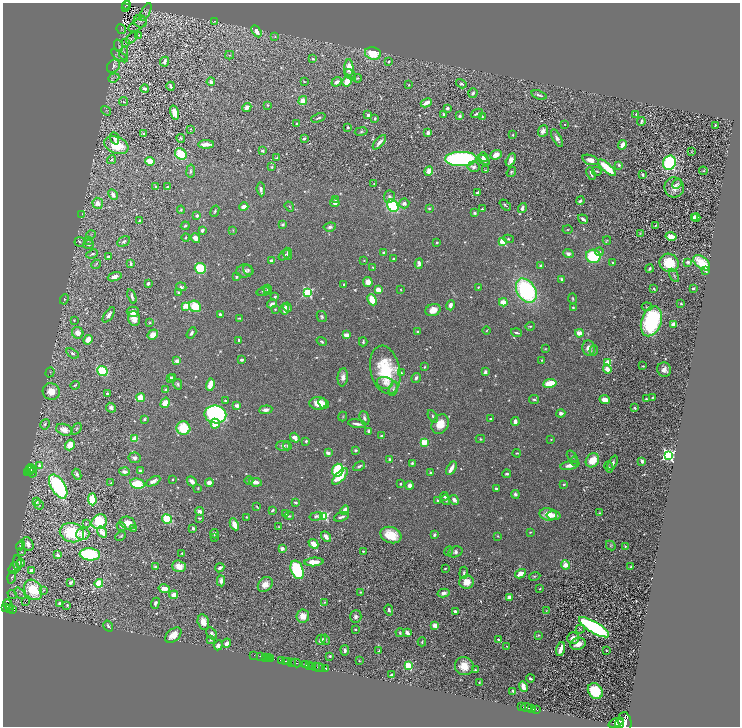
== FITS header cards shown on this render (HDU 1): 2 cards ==
NAXIS1  =                 1475
NAXIS2  =                 1448

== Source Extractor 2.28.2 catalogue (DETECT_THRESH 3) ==
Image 1475 x 1448 px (HDU 1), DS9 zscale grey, zoomed out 1/2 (1 PNG px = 2 x 2 image px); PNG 742 x 728 px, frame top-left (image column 2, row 1447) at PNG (3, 3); each listed source drawn as its Kron ellipse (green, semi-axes under 4 px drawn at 4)
Background 0.772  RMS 0.017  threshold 0.0524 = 3 sigma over >= 5 px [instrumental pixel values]
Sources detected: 839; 44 cannot appear on this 1/2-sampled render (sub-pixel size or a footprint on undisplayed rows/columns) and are neither listed nor drawn; of the other 795, the 500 brightest by FLUX_AUTO listed and drawn (295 fainter detections omitted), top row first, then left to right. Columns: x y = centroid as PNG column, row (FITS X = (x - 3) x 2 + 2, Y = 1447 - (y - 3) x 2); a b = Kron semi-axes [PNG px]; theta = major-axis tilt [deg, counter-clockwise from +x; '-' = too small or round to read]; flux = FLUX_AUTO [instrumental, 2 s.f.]
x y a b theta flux
127 5 4 2 - 88
125 7 2 2 - 17
146 12 10 3 62 9.3
140 21 6 6 - 8.4
215 21 2 1 - 25
138 25 10 5 33 11
121 29 5 4 - 4.8
256 31 6 4 -58 24
139 35 4 4 - 5.5
275 36 4 3 - 3.7
132 38 7 3 44 3.9
126 42 4 2 - 3.6
119 46 6 3 -69 3.7
124 53 6 4 79 5.3
373 53 8 6 -13 120
230 55 4 3 - 4.4
119 56 9 4 -33 9.5
313 59 4 3 - 5.6
164 62 5 3 - 14
389 62 3 2 - 4
113 66 7 5 47 13
349 68 8 4 -88 60
350 74 7 4 -41 7.5
114 78 6 3 21 4.9
357 78 4 3 - 3.5
304 81 3 2 - 3.3
347 81 5 3 - 48
211 82 4 3 - 11
337 82 5 4 - 12
461 84 5 3 - 6
409 85 3 2 - 4.2
171 86 4 2 - 8.9
145 89 4 3 - 8.1
473 93 5 4 - 7.6
539 95 8 3 -19 7.4
303 101 5 4 - 35
123 102 4 3 - 4.6
426 103 6 3 26 36
268 105 3 3 - 4.4
247 107 4 3 - 23
447 108 3 3 - 9.6
106 111 5 3 - 4.5
174 113 7 4 -75 41
477 113 6 2 23 8.8
444 114 3 3 - 6.5
636 114 3 2 - 4.2
368 115 3 2 - 20
460 116 3 3 - 10
482 117 4 2 - 2.9
318 118 7 3 20 7.2
375 119 4 3 - 5.1
641 122 4 2 - 7.1
297 124 3 2 - 7.9
565 124 2 2 - 3.3
715 125 3 2 - 3.5
348 127 2 2 - 11
191 129 3 2 - 2.8
543 131 6 5 - 14
361 132 6 4 10 5.7
428 133 3 3 - 24
144 134 3 2 - 6.1
513 135 2 2 - 3.1
115 138 6 4 -68 11
181 138 4 3 - 3.6
304 138 3 2 - 8
557 138 10 4 -61 15
379 142 9 3 49 20
206 144 8 3 1 38
116 145 12 8 -21 99
622 145 5 3 - 25
262 151 3 3 - 7.4
691 152 3 2 - 3
181 154 6 5 - 110
496 155 6 4 22 25
483 157 5 3 - 11
277 158 4 3 - 4.5
461 159 16 7 1 730
111 160 4 3 - 3.9
484 160 7 4 -32 18
511 160 7 4 63 18
590 160 8 4 -19 26
150 161 4 4 - 43
669 163 7 6 - 470
619 165 3 2 - 5.5
272 167 4 3 - 3.8
473 167 6 5 - 14
607 168 11 3 -42 160
485 170 3 2 - 3
191 171 6 3 81 6.6
429 171 5 4 - 35
597 171 5 2 - 3.8
703 171 4 2 - 3.7
511 172 5 3 - 5.1
591 174 7 2 -68 11
643 175 3 2 - 7.9
374 184 2 2 - 2.8
677 184 5 4 - 5.9
156 186 2 2 - 10
167 187 4 2 - 5
674 187 10 9 - 31
261 189 7 4 -85 11
477 193 3 3 - 6.2
113 195 6 4 -61 13
389 197 6 5 - 12
335 200 4 3 - 4.2
580 201 4 3 - 8.9
98 203 5 5 - 25
335 203 4 4 - 17
404 203 5 5 - 14
505 205 6 2 -42 5.9
393 206 6 5 - 240
244 207 4 3 - 24
289 207 5 3 - 3.2
429 208 3 3 - 4.7
522 208 5 3 - 14
482 209 2 2 - 4.4
181 210 4 3 - 4.4
215 211 6 3 67 5.4
474 213 2 2 - 22
82 214 3 3 - 2.9
197 215 3 2 - 12
694 217 4 2 - 6.2
696 217 4 3 - 10
583 219 5 2 - 9.3
140 220 3 2 - 5.4
283 224 4 3 - 6.5
655 225 3 2 - 3.6
185 226 4 3 - 5.8
330 227 6 4 7 12
202 230 4 3 - 12
233 230 4 3 - 2.8
567 230 5 3 - 3.4
640 233 4 3 - 3.1
91 235 5 3 - 3.5
671 236 5 4 - 50
186 237 4 3 - 3.6
195 238 5 4 - 27
509 239 5 4 - 6.3
607 240 4 3 - 2.8
88 241 4 3 - 3.3
124 241 7 5 29 11
503 241 3 3 - 170
80 242 5 5 - 7.1
437 242 3 2 - 3.9
89 244 5 4 - 8.8
599 252 4 4 - 8.4
384 253 4 3 - 7.6
92 254 6 4 23 9
288 254 6 2 -82 10
568 254 5 4 - 13
284 255 6 3 40 4.2
109 256 4 3 - 10
593 256 7 6 - 180
394 258 3 2 - 4.3
272 260 4 3 - 11
364 260 3 3 - 2.9
688 262 3 3 - 9.4
612 263 3 2 - 6
669 263 10 9 - 120
702 263 9 5 -40 99
96 264 5 4 - 5.5
131 264 4 2 - 11
419 264 5 3 - 18
540 266 3 3 - 5.1
373 267 3 2 - 3.3
200 269 6 5 - 230
650 269 4 3 - 7.6
248 270 6 4 -53 6.4
706 270 3 3 - 8.1
245 271 8 6 4 14
674 275 7 3 -59 5.8
115 277 7 4 18 22
236 277 3 3 - 6.3
562 279 4 3 - 8
368 282 5 4 - 25
148 283 4 3 - 11
344 284 2 2 - 3.1
181 287 5 4 - 8.8
478 287 3 3 - 3.5
267 288 3 2 - 2.8
693 288 2 2 - 11
401 289 3 2 - 2.9
654 289 3 2 - 4.1
268 290 5 4 - 5.1
378 290 4 3 - 36
263 291 7 4 17 5.9
526 291 13 9 -59 500
179 292 4 3 - 6.4
308 292 4 3 - 380
132 296 7 3 -71 10
275 297 3 3 - 6.4
64 299 5 3 - 3.9
573 299 5 3 - 4.5
372 300 6 4 -65 76
503 302 4 4 - 47
272 304 5 3 - 16
681 304 2 2 - 3.5
450 305 5 3 - 16
186 306 3 3 - 110
195 306 6 5 - 83
287 307 5 3 - 14
647 307 5 3 - 2.9
573 308 3 2 - 4.6
275 309 3 3 - 4.4
285 309 6 3 90 21
433 310 8 6 20 34
133 312 6 5 - 36
220 314 3 3 - 7
109 315 9 3 54 16
322 317 6 5 - 7.8
239 318 3 2 - 3.8
134 319 7 6 - 37
74 320 3 3 - 3.5
651 321 15 10 72 420
150 323 4 3 - 3.3
673 324 4 3 - 25
530 326 5 2 - 4
487 330 4 2 - 3.4
418 332 3 3 - 5.7
78 333 6 5 - 30
191 333 6 3 59 9.3
516 333 5 2 - 8
579 333 4 3 - 35
153 335 5 4 - 31
346 335 4 3 - 35
88 340 5 4 - 36
239 340 4 3 - 6.8
322 341 5 3 - 6.2
363 342 4 2 - 6
589 348 8 6 -81 27
545 349 4 3 - 2.8
594 351 5 3 - 5.7
72 353 7 4 -34 7.2
241 360 3 2 - 12
542 360 2 2 - 3.4
177 361 3 3 - 30
608 362 3 3 - 120
643 366 3 2 - 3.3
424 367 3 2 - 3.4
607 369 4 4 - 26
385 370 24 15 -78 210
664 370 7 7 - 24
102 371 5 5 - 190
50 372 5 3 - 3.4
485 372 3 3 - 13
401 373 3 3 - 3.2
343 377 9 5 83 19
173 378 3 3 - 15
416 378 5 4 - 10
170 379 4 3 - 20
385 383 8 6 -4 15
550 383 7 4 9 97
178 384 5 4 - 6.3
75 385 5 2 - 3.6
210 385 6 3 75 58
393 389 7 4 75 7.1
166 390 2 2 - 30
51 392 9 8 - 55
107 393 3 3 - 4.4
652 397 3 2 - 3.8
141 398 4 4 - 53
534 399 5 3 - 5.5
646 399 2 2 - 3.5
225 400 3 3 - 4.9
605 400 5 3 - 38
165 403 5 4 - 54
318 403 8 6 1 45
323 403 6 4 -44 11
237 406 3 3 - 23
111 408 5 4 - 12
635 408 3 3 - 6.1
266 410 6 4 7 18
561 413 4 4 - 10
215 414 11 9 -9 760
433 416 7 3 -62 5.5
343 417 5 3 - 3
364 418 7 4 -69 8.6
145 419 4 3 - 5.6
491 419 3 2 - 5.1
515 422 4 3 - 19
45 424 5 3 - 5.3
215 424 5 4 - 48
357 424 9 2 -8 14
440 424 10 8 59 54
183 428 7 6 - 110
76 429 6 3 54 4.5
64 430 8 5 -19 31
368 431 4 3 - 8.2
382 436 3 2 - 7.8
295 438 5 3 - 25
135 439 4 3 - 64
480 439 4 3 - 4.6
551 440 2 2 - 3
306 441 4 3 - 6.1
424 442 3 3 - 150
70 445 6 4 55 43
283 446 7 5 -2 13
287 446 4 3 - 3.2
356 450 4 3 - 6.3
328 453 3 3 - 25
517 453 4 2 - 4
668 455 4 4 - 760
572 457 7 2 -49 4.1
135 458 6 5 - 12
390 459 4 3 - 9.3
592 460 7 6 - 65
574 461 4 3 - 5
642 461 4 3 - 8.9
412 463 4 2 - 6.6
613 463 8 3 65 10
570 465 10 3 11 29
40 466 3 2 - 47
359 466 6 3 30 6.8
609 467 6 4 -62 5.4
30 468 4 3 - 300
451 468 7 3 60 35
338 470 6 5 - 280
30 471 5 3 - 400
140 471 4 3 - 7
125 472 5 3 - 12
28 473 2 1 - 67
32 473 5 2 - 100
430 473 3 2 - 5
77 474 6 3 -63 11
507 474 4 3 - 7.9
340 476 10 4 47 99
173 479 2 2 - 2.9
153 481 8 4 29 22
192 481 5 4 - 17
249 481 4 3 - 3.1
255 482 6 3 -10 28
111 483 2 2 - 3.3
209 483 4 3 - 27
137 484 7 5 -12 160
400 484 3 2 - 3.5
564 484 3 2 - 3.6
410 485 4 4 - 22
58 486 13 7 -58 500
198 488 4 3 - 3.1
496 488 3 2 - 7.2
515 494 4 4 - 7.9
444 496 4 3 - 7.2
92 499 6 3 -87 150
446 500 5 3 - 7.3
454 500 5 4 - 14
36 501 4 3 - 25
438 501 3 2 - 5.6
295 502 3 2 - 8.6
39 505 5 3 - 3.5
257 507 4 2 - 3.7
272 510 4 2 - 7.4
345 510 5 4 - 25
199 511 4 3 - 21
600 513 2 2 - 5
286 514 4 3 - 4.2
548 514 8 6 -13 55
554 515 7 4 -10 23
289 516 5 3 - 5.3
316 516 6 4 14 7.8
324 516 3 3 - 320
247 517 3 2 - 4.1
341 517 7 2 16 11
199 518 4 2 - 4.7
167 519 5 4 - 120
99 522 8 7 - 200
86 523 4 3 - 3.4
128 523 8 6 -22 35
234 524 6 3 -64 43
121 527 5 3 - 5
279 527 4 2 - 2.8
133 528 4 3 - 5.4
193 528 3 3 - 11
102 532 6 4 -56 25
530 532 3 2 - 3
72 533 12 9 -13 200
83 534 6 6 - 33
214 534 5 3 - 7.3
391 535 11 8 -21 82
434 535 3 2 - 8.1
121 536 5 3 - 4.4
498 536 4 2 - 2.8
215 537 3 2 - 3.3
326 537 6 4 -47 23
28 544 7 5 -59 26
313 544 5 4 - 31
20 546 5 3 - 4.6
611 546 5 3 - 4.4
625 546 4 3 - 4.4
282 549 3 3 - 19
363 551 3 2 - 4.2
449 551 5 3 - 4.2
22 552 4 3 - 2.8
455 552 7 5 19 12
182 553 3 3 - 3.9
90 554 10 6 -5 260
57 555 4 2 - 7.5
314 562 9 4 3 37
17 563 8 3 -87 8.1
20 563 4 4 - 22
565 565 5 3 - 45
179 566 7 5 -20 36
155 567 4 3 - 9.5
631 567 3 2 - 5
14 568 6 3 56 5
220 568 5 3 - 11
445 568 3 2 - 3.5
297 570 9 6 -68 300
31 571 4 3 - 12
464 573 6 3 83 6.9
520 574 6 3 30 44
535 576 5 3 - 4.8
12 577 6 3 75 5.1
221 581 5 4 - 18
467 582 7 6 - 45
70 583 3 3 - 11
99 583 4 4 - 98
265 584 8 6 47 30
164 589 5 4 - 28
540 589 3 2 - 3.1
33 590 11 8 -60 130
43 590 4 3 - 4.8
360 592 3 2 - 3.1
20 593 7 2 -50 4.4
444 593 6 4 13 15
12 594 5 2 - 2.9
174 595 4 4 - 24
509 597 4 3 - 14
25 602 2 1 - 25
325 602 3 3 - 3.1
59 603 3 3 - 5.2
155 603 6 4 69 8.7
8 604 5 4 - 560
67 606 4 3 - 3.9
6 608 3 2 - 320
10 608 3 2 - 170
13 609 4 2 - 180
389 610 5 3 - 8
455 611 3 2 - 8.1
546 611 4 3 - 2.8
303 616 6 6 - 35
356 616 6 5 - 12
203 622 8 5 -75 35
108 626 6 3 -59 8.4
435 626 3 3 - 37
594 627 17 5 -31 710
355 629 3 2 - 5.3
580 629 4 3 - 3.1
400 632 4 4 - 4.3
407 633 3 2 - 36
212 634 7 4 -53 9.7
173 635 9 6 41 47
538 635 3 3 - 3.6
573 638 6 6 - 23
211 640 4 3 - 7
321 640 5 3 - 17
325 640 5 3 - 4.3
499 640 3 2 - 12
422 642 4 3 - 4.7
227 643 5 3 - 19
578 644 8 6 18 29
218 645 5 4 - 11
506 646 3 2 - 3.4
561 649 7 3 73 36
345 650 5 3 - 10
606 650 2 2 - 4
379 651 3 2 - 7.2
254 655 2 1 - 13
261 656 3 1 - 40
330 656 3 2 - 6.2
265 657 3 1 - 57
269 658 2 1 - 100
271 658 2 1 - 110
281 660 4 1 - 340
285 661 4 1 - 83
359 661 2 2 - 3.1
288 662 2 1 - 110
292 662 3 1 - 110
296 663 5 1 - 210
306 665 2 1 - 30
310 666 2 1 - 28
313 666 2 1 - 110
408 666 3 3 - 200
464 666 9 9 - 54
315 667 2 1 - 160
318 667 6 1 -11 81
325 669 3 1 - 37
475 670 3 2 - 3.8
391 675 3 2 - 6
530 678 4 2 - 5.2
479 683 3 3 - 4
523 687 5 3 - 32
513 691 4 3 - 10
595 691 8 6 -53 150
521 707 2 1 - 97
526 707 5 2 - 380
531 709 3 2 - 340
536 709 3 2 - 300
625 722 10 6 -80 2900
616 723 8 4 20 1700
620 724 5 3 - 1000
At the frame edge (FLAGS 8, measured only in part): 1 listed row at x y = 625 722
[295 fainter detections neither listed nor drawn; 44 sub-pixel or undisplayed-footprint detections neither listed nor drawn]